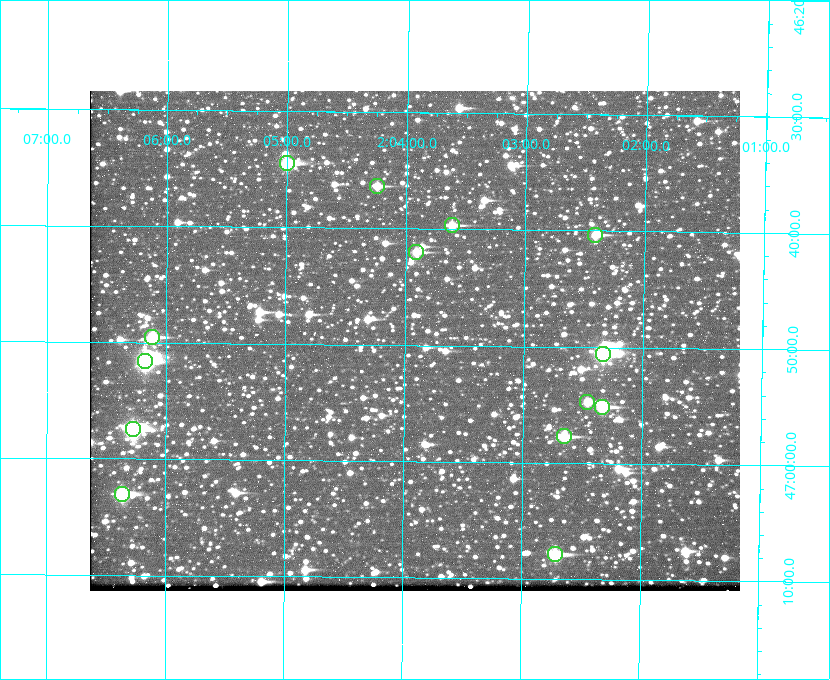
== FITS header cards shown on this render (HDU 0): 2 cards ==
NAXIS1  =                  650 / Width of table row in bytes
NAXIS2  =                  500 / Number of rows in table

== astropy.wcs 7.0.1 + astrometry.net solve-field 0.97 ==
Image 650 x 500 px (HDU 0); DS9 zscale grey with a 90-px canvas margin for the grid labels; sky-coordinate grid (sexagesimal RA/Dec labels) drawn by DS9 from the SOLVED WCS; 14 Tycho-2 reference stars matched to detected sources circled (green)
Header WCS: none
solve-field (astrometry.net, Tycho-2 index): SOLVED blind (the file carries no WCS)
Solved WCS: RA---TAN-SIP/DEC--TAN-SIP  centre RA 02:03:55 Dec +46:50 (30.98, +46.83 deg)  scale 5.16 arcsec/px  FOV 56.0' x 43.0'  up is +179 deg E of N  parity flipped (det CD > 0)
(file carries no celestial WCS; the grid is the blind solution)
Tycho-2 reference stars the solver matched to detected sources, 14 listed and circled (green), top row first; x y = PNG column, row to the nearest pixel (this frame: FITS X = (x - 90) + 1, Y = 500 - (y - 91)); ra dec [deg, ICRS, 3 dp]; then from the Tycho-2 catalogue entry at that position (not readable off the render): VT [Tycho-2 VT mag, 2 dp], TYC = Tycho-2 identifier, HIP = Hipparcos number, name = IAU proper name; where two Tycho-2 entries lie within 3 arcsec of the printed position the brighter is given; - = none
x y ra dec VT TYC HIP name
287 163 31.250 +46.575 8.43 3281-919-1 - -
377 186 31.061 +46.606 9.99 3281-582-1 - -
452 225 30.904 +46.661 9.60 3280-781-1 - -
595 235 30.604 +46.672 9.47 3280-908-1 - -
416 252 30.978 +46.700 9.85 3281-909-1 - -
152 337 31.529 +46.825 9.32 3281-34-1 - -
603 354 30.583 +46.843 7.07 3280-746-1 9508 -
145 361 31.543 +46.860 7.50 3281-160-1 9805 -
587 402 30.615 +46.912 10.08 3284-203-1 - -
602 407 30.584 +46.919 9.47 3284-629-1 - -
133 429 31.569 +46.957 8.53 3285-177-1 9816 -
564 436 30.663 +46.962 9.31 3284-347-1 - -
122 494 31.591 +47.051 8.70 3285-1195-1 - -
555 554 30.679 +47.131 10.02 3284-307-1 - -